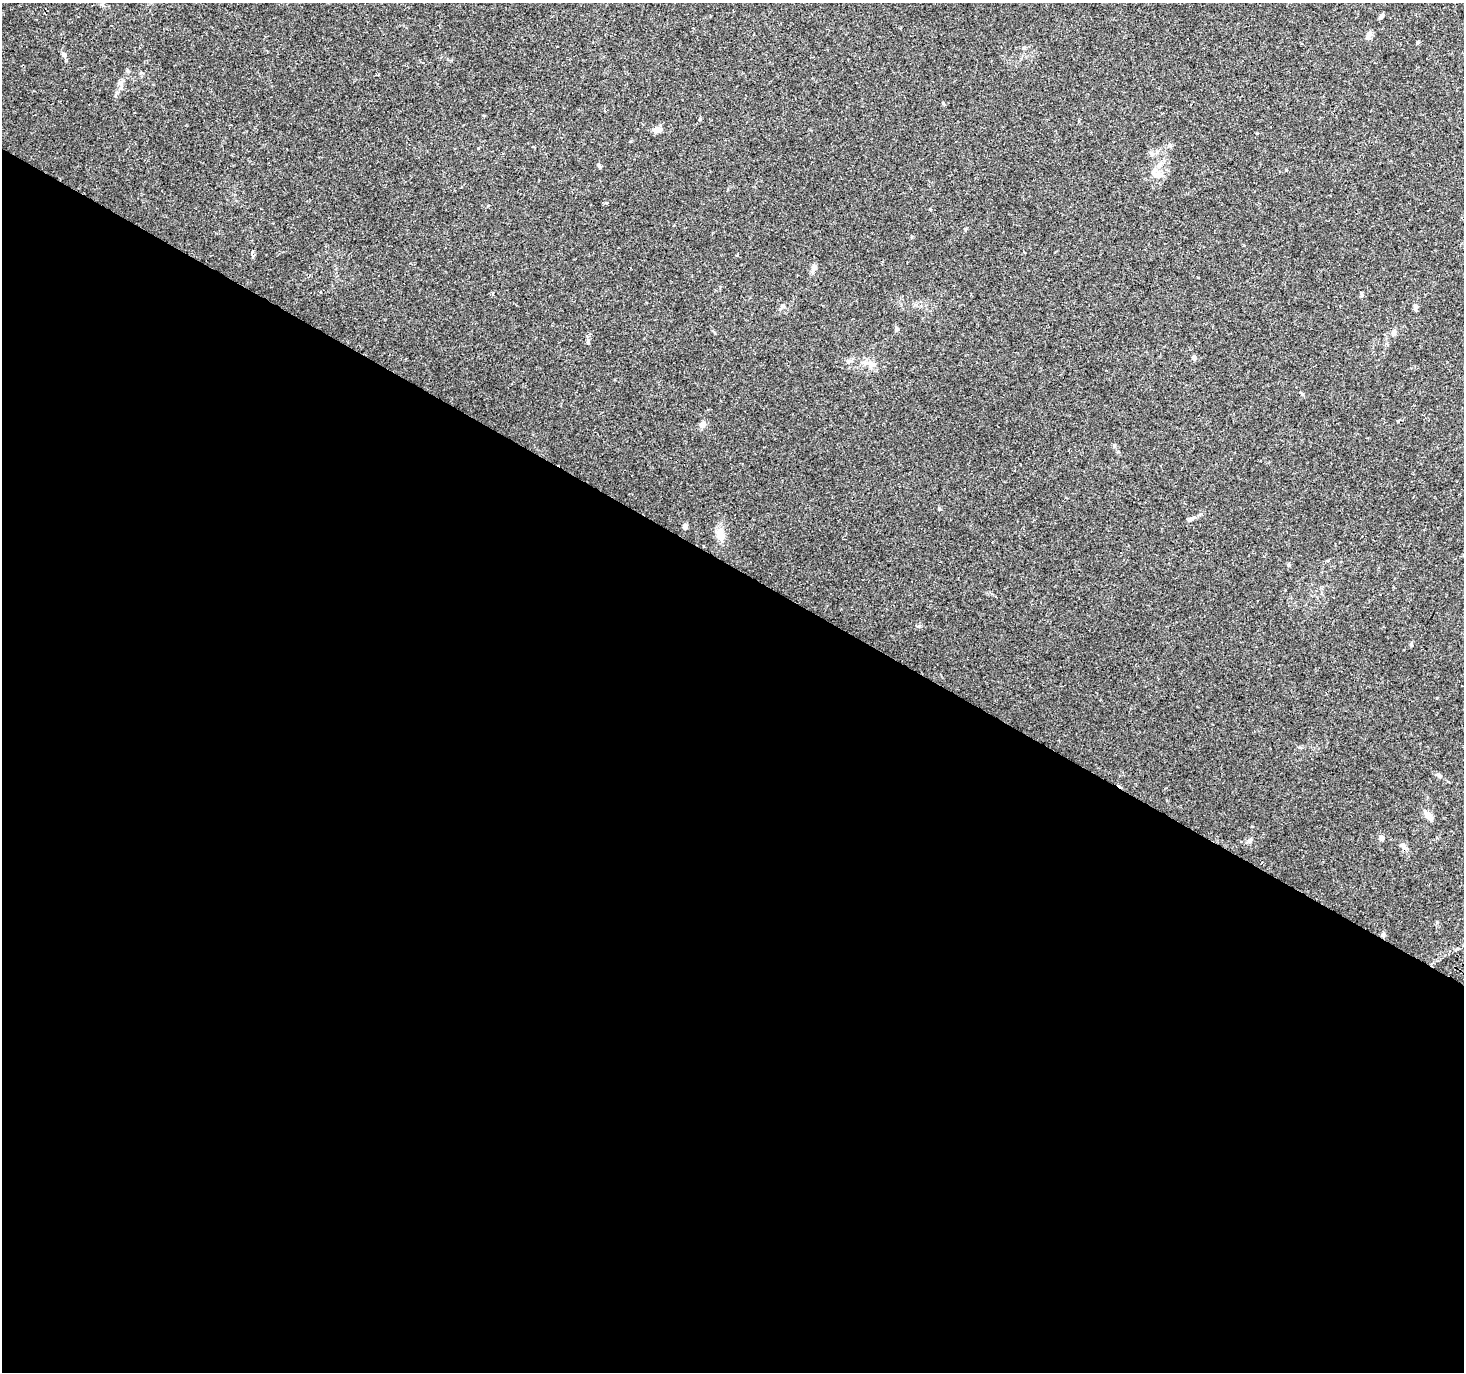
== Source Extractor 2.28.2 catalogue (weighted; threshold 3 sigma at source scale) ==
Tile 14 of 4 x 4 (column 2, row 4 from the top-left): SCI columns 1463-2924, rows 193-1562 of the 5854 x 5930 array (HDU 1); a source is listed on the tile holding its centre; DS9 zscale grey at full resolution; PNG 1466 x 1374 px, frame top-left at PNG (2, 3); no overlay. Shown black and unused: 59% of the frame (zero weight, under 2 of 3 exposures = <1% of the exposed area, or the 3 px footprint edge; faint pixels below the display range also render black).
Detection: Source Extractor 2.28.2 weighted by HDU 2 'WHT'; one run over the whole footprint, this tile lists its part. Background 0.0162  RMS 0.0025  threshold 0.0112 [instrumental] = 3 sigma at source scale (4.5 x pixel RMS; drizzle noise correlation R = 1.50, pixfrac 1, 0.0396/0.0396 arcsec/px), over >= 5 px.
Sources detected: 35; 1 cosmic-ray / hot-pixel residue — not listed; the other 34 listed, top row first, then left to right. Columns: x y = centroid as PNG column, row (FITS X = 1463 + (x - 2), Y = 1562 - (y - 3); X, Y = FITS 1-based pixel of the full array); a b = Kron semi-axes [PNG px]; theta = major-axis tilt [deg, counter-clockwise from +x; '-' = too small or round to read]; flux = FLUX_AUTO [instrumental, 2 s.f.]
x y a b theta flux
1381 16 8 4 51 0.51
1368 34 12 5 64 0.78
1417 42 4 4 - 0.32
1024 48 5 4 - 0.34
64 54 9 5 -44 0.57
120 83 9 6 -74 0.87
943 103 5 4 - 0.26
700 119 5 3 - 0.28
658 130 10 7 8 1.3
599 165 7 4 -63 0.38
1156 175 16 10 33 2.4
252 251 6 4 77 0.54
814 268 10 6 66 1.1
1362 295 6 4 -83 0.39
783 306 7 5 45 0.5
1416 307 6 6 - 0.72
897 329 6 5 - 0.39
1394 332 8 5 89 0.66
588 342 5 5 - 0.38
1194 358 6 6 - 0.63
871 364 21 6 -9 1.7
703 425 9 8 - 0.99
939 509 5 4 - 0.28
1190 519 8 5 50 0.55
685 527 5 5 - 0.97
720 534 16 11 -71 2.5
1289 565 5 5 - 0.35
1411 644 6 4 73 0.31
1438 775 7 5 -27 0.52
1428 815 13 6 -52 1.7
1382 838 7 6 - 0.68
1249 841 7 6 - 0.55
1404 847 12 6 -45 1
1383 935 6 6 - 0.45
Overlapping masked pixels (flux is a lower limit): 1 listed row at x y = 1383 935
Unlisted compact peaks at least as high as the median listed source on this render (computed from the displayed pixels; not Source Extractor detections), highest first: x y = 919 626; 1437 922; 1286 170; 1151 153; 965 229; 606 203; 1302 394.